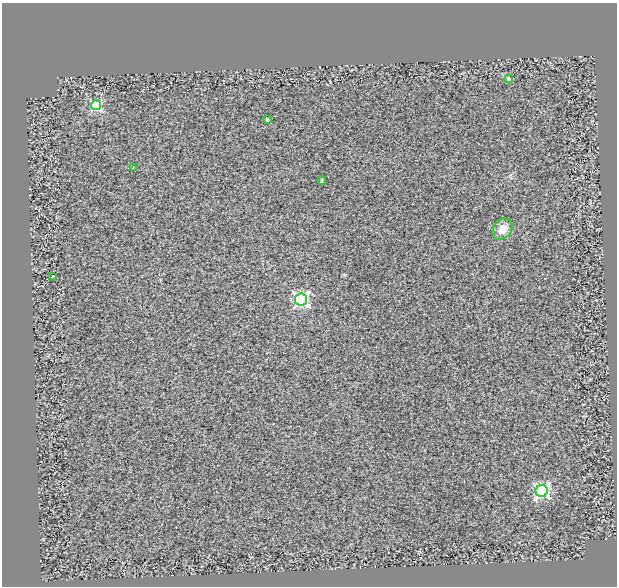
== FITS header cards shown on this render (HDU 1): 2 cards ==
NAXIS1  =                  615
NAXIS2  =                  584

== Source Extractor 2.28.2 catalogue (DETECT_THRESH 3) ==
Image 615 x 584 px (HDU 1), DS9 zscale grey, 1 PNG px = 1 image px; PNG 619 x 588 px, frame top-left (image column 1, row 584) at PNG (2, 3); each listed source drawn as its Kron ellipse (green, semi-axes under 4 px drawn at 4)
Background 0.581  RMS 0.92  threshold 2.75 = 3 sigma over >= 5 px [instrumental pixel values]
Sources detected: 9; all 9 listed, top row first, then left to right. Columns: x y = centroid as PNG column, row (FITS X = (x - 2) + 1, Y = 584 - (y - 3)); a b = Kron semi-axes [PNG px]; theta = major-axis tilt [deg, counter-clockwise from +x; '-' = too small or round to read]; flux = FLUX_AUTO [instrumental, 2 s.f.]
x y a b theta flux
509 79 4 4 - 690
96 105 5 5 - 5500
267 119 4 4 - 120
134 168 3 3 - 65
322 181 4 3 - 70
502 229 11 9 54 700
53 276 3 2 - 36
301 299 6 6 - 12000
542 491 6 6 - 12000